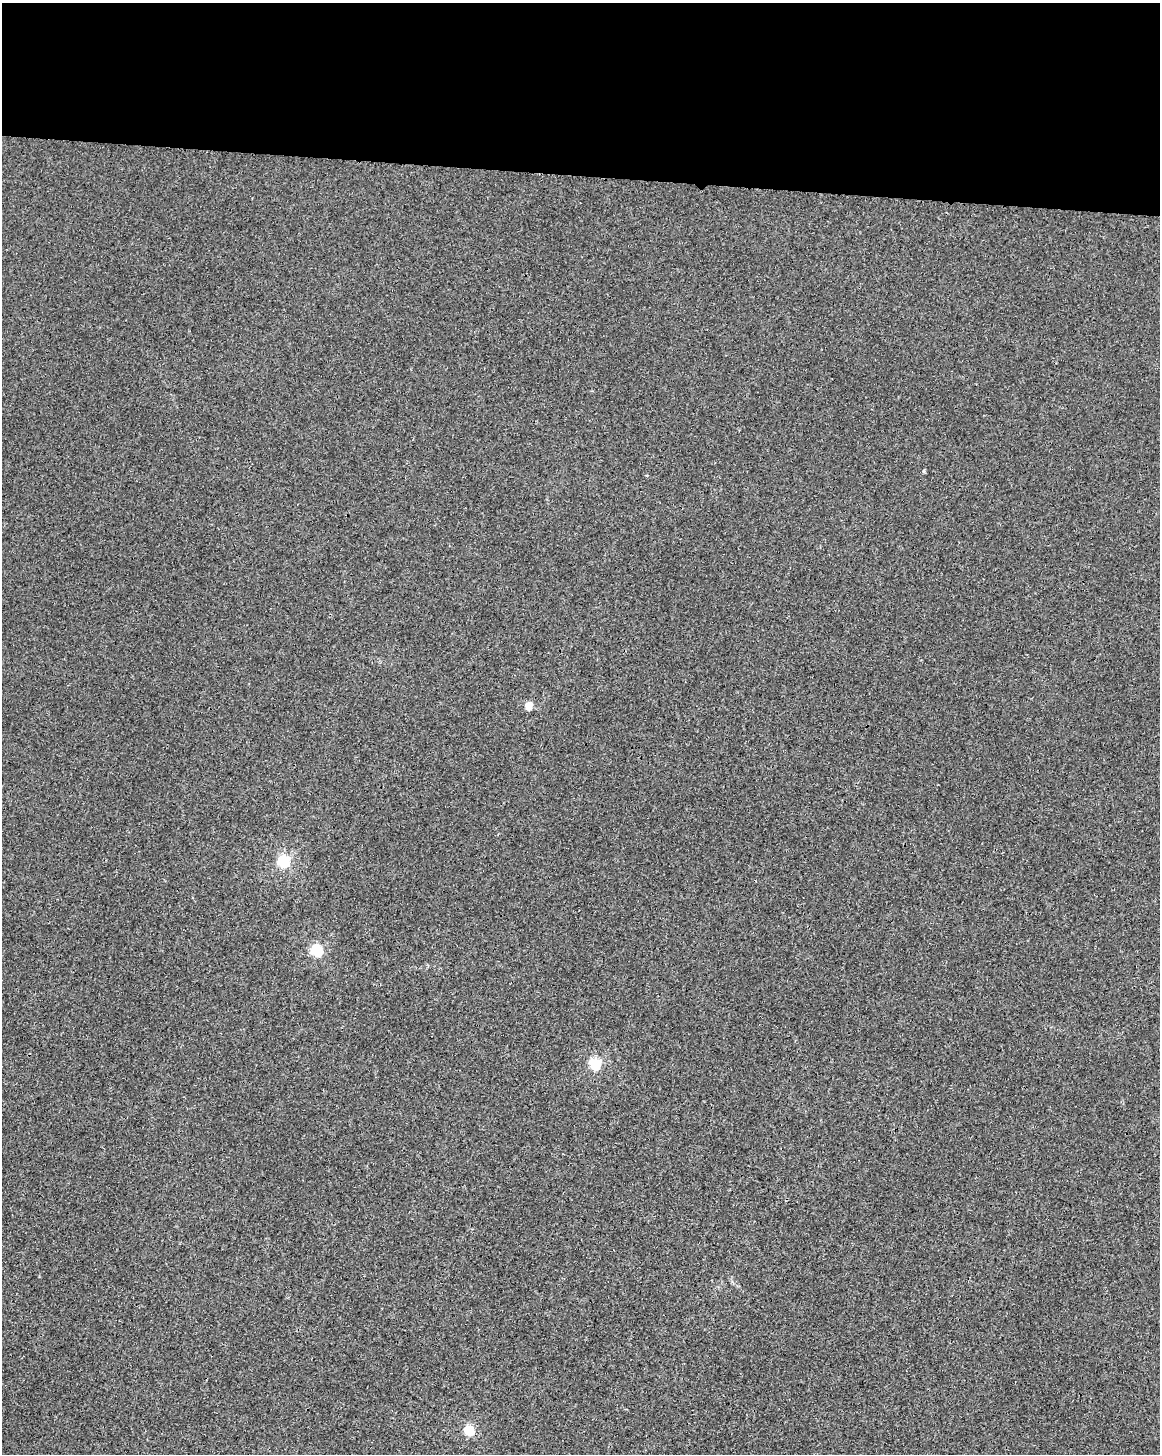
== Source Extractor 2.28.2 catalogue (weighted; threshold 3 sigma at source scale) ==
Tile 3 of 4 x 3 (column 3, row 1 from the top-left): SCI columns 2338-3495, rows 3199-4650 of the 4666 x 4889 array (HDU 1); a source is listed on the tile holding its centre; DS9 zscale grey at full resolution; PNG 1162 x 1456 px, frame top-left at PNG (2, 3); no overlay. Shown black and unused: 12% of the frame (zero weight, under 3 of 4 exposures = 2% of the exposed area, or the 3 px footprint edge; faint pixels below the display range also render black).
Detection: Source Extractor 2.28.2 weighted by HDU 2 'WHT'; one run over the whole footprint, this tile lists its part. Background 1.91e-04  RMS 0.0029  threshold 0.013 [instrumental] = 3 sigma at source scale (4.5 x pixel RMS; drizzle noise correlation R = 1.50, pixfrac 1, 0.0396/0.0396 arcsec/px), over >= 5 px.
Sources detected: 5; all 5 listed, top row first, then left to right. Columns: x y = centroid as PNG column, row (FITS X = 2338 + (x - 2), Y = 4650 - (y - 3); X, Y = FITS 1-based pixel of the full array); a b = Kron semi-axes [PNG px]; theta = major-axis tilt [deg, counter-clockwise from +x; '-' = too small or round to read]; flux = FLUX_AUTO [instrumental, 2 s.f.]
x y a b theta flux
528 706 5 4 - 6.8
283 861 5 5 - 30
316 950 5 5 - 24
595 1064 5 5 - 26
469 1430 5 5 - 16